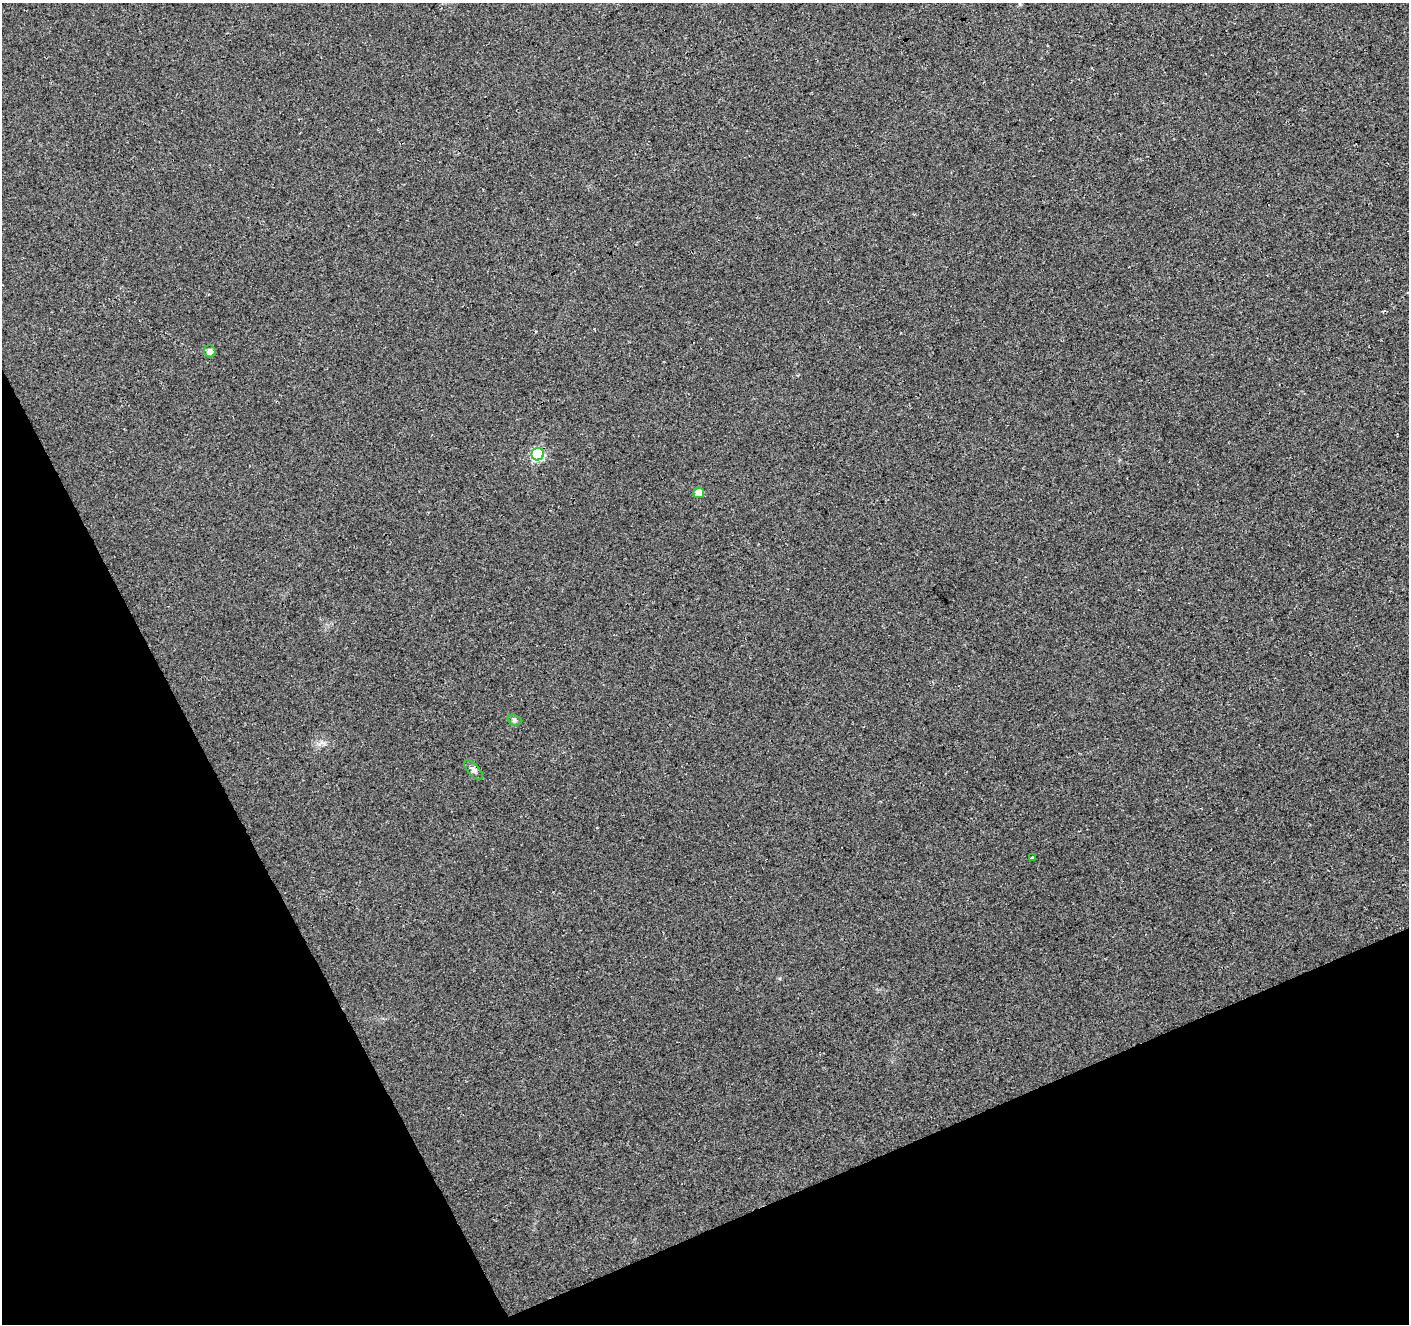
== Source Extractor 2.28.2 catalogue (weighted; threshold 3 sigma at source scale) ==
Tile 14 of 4 x 4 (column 2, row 4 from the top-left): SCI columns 1465-2871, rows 175-1496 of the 5739 x 5578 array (HDU 1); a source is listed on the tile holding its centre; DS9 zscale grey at full resolution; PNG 1411 x 1326 px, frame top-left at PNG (2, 3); each listed source drawn as its Kron ellipse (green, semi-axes under 4 px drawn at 4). Shown black and unused: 23% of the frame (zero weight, under 3 of 4 exposures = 5% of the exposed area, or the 3 px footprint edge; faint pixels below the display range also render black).
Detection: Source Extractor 2.28.2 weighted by HDU 2 'WHT'; one run over the whole footprint, this tile lists its part. Background 0.041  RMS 0.0074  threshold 0.0333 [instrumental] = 3 sigma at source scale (4.5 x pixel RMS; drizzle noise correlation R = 1.50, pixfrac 1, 0.0396/0.0396 arcsec/px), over >= 5 px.
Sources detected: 6; all 6 listed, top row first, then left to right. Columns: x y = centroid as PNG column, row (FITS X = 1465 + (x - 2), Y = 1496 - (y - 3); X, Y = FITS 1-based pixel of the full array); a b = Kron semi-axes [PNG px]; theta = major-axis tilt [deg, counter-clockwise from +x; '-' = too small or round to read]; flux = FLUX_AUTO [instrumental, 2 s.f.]
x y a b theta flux
210 351 6 5 - 3
538 454 6 6 - 72
699 493 5 5 - 9.3
514 720 7 5 -16 1.6
473 770 12 5 -45 2.6
1032 858 3 3 - 5.8